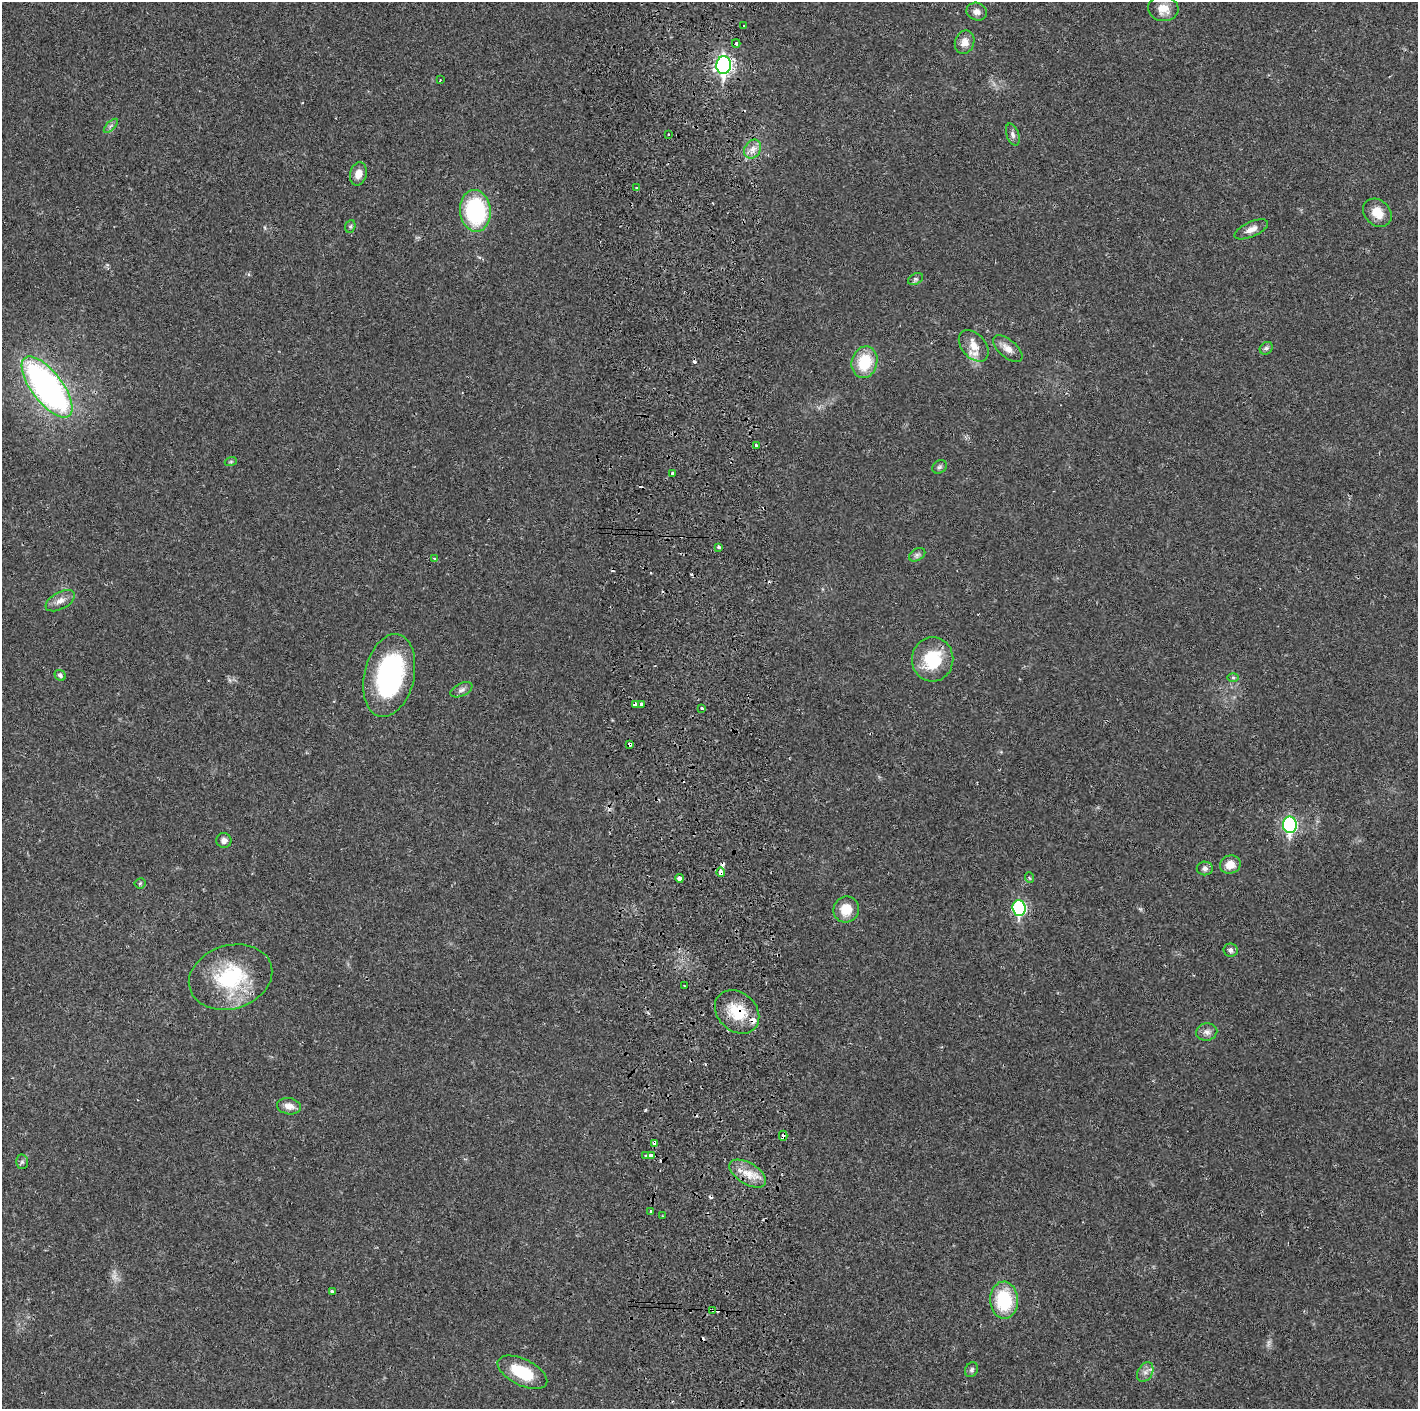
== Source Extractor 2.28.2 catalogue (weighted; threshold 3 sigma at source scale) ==
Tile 5 of 3 x 3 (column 2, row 2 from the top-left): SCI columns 1474-2889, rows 1411-2817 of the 4360 x 4230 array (HDU 1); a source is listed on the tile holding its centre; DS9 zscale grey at full resolution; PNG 1420 x 1411 px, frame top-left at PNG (2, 2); each listed source drawn as its Kron ellipse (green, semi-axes under 4 px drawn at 4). Shown black and unused: <1% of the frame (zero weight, under 2 of 3 exposures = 3% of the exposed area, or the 3 px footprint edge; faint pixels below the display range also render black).
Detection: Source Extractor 2.28.2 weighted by HDU 2 'WHT'; one run over the whole footprint, this tile lists its part. Background 0.0247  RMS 0.0037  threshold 0.0166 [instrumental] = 3 sigma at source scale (4.5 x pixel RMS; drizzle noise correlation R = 1.50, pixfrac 1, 0.05/0.05 arcsec/px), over >= 5 px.
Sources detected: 81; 1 too faint to see at this stretch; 9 cosmic-ray / hot-pixel residue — neither listed nor drawn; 1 inside a brighter listed object's ellipse — not listed separately; the other 70 listed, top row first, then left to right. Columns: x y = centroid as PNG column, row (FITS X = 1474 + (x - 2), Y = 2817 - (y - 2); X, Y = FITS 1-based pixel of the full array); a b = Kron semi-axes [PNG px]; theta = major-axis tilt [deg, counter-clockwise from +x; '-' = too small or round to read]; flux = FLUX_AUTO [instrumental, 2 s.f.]
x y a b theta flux
1163 9 15 12 -8 5
977 12 10 8 -21 2.2
744 25 3 3 - 1
965 42 12 9 74 3.4
736 43 4 3 - 0.57
724 65 9 7 86 120
440 80 3 2 - 0.32
111 126 9 3 45 0.79
669 134 2 2 - 0.4
1013 134 11 6 -70 1.3
753 149 10 8 58 2.4
358 174 12 8 74 3.4
637 188 4 3 - 0.57
475 211 21 15 -84 39
1377 213 16 12 -44 5.8
350 226 6 5 - 0.63
1251 229 18 7 24 2.8
916 279 8 5 26 0.82
974 346 18 12 -49 5
1266 348 7 5 44 0.82
1008 349 18 8 -40 3.2
864 362 16 12 75 14
47 387 36 15 -53 140
757 446 3 3 - 1.1
231 461 6 4 19 0.5
939 467 8 6 32 0.88
673 473 3 3 - 1.4
719 547 3 3 - 1.5
917 555 9 6 30 1.1
434 558 4 3 - 0.47
60 601 16 8 28 2.7
933 659 22 20 85 17
60 675 6 5 - 1
389 675 42 25 77 54
1233 678 5 4 - 0.51
461 690 12 6 25 1.4
635 704 4 3 - 4.6
642 705 3 3 - 1.8
702 708 3 3 - 0.94
630 744 4 3 - 0.87
1290 825 8 7 - 66
224 840 7 7 - 1.6
1230 865 10 9 - 4.3
1205 868 8 7 - 1.2
721 872 4 4 - 3.4
679 878 4 3 - 8
1030 878 5 3 - 0.38
140 883 5 5 - 0.5
1019 908 8 6 -87 42
846 909 13 12 - 7.3
1231 950 7 6 - 1.3
231 977 42 32 17 30
684 986 2 2 - 0.36
737 1012 24 19 -42 11
1207 1032 10 8 12 1.9
289 1106 12 8 -9 3
783 1136 5 4 - 2.3
654 1143 4 3 - 2
646 1156 3 3 - 0.87
651 1156 4 3 - 4.1
22 1162 7 6 - 0.85
748 1174 20 10 -31 5.9
651 1212 4 3 - 1.4
662 1216 3 2 - 0.64
332 1291 4 3 - 0.84
1004 1300 18 14 -88 20
713 1310 4 3 - 0.82
972 1370 8 6 60 0.93
522 1372 27 13 -26 15
1145 1372 10 7 59 1.8
Overlapping masked pixels (flux is a lower limit): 7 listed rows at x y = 635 704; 630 744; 721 872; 737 1012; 783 1136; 654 1143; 713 1310